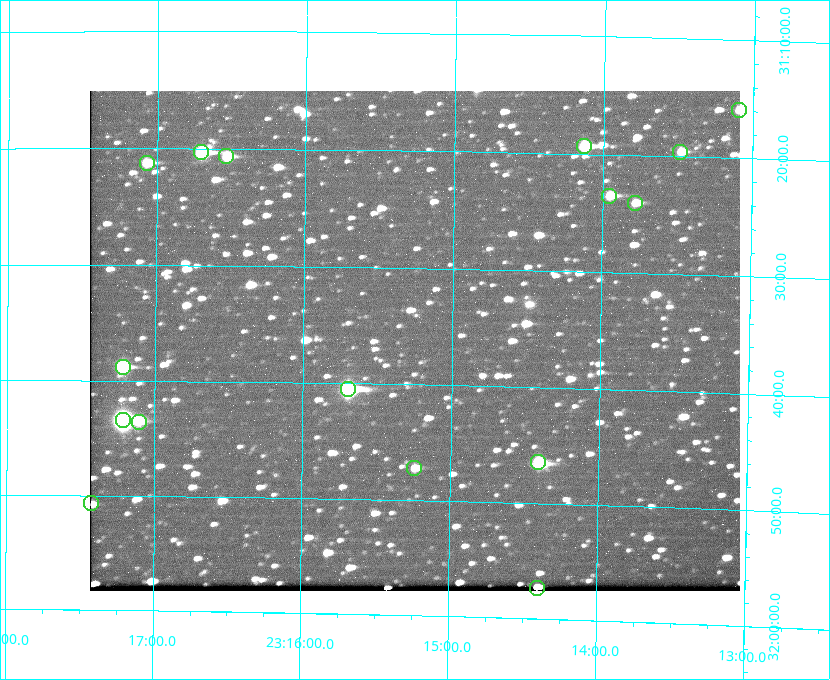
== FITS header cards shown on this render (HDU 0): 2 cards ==
NAXIS1  =                  650 / Width of table row in bytes
NAXIS2  =                  500 / Number of rows in table

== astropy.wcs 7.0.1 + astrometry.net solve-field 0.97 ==
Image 650 x 500 px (HDU 0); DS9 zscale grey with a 90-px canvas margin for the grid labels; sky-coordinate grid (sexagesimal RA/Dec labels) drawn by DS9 from the SOLVED WCS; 16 Tycho-2 reference stars matched to detected sources circled (green)
Header WCS: none
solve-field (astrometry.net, Tycho-2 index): SOLVED blind (the file carries no WCS)
Solved WCS: RA---TAN-SIP/DEC--TAN-SIP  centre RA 23:15:15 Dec +31:36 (348.81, +31.60 deg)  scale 5.17 arcsec/px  FOV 56.0' x 43.0'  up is +179 deg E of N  parity flipped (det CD > 0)
(file carries no celestial WCS; the grid is the blind solution)
Tycho-2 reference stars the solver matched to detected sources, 16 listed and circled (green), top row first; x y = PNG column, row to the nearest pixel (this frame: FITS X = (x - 90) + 1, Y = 500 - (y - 91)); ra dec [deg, ICRS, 3 dp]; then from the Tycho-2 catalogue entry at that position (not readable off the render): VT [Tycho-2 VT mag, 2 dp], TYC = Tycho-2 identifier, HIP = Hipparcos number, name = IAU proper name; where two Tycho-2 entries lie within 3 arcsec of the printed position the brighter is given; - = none
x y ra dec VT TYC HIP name
739 110 348.274 +31.265 10.04 2751-1349-1 - -
584 146 348.533 +31.321 8.95 2751-241-1 - -
201 152 349.176 +31.338 8.87 2752-38-1 - -
680 152 348.371 +31.327 10.64 2751-1121-1 - -
226 156 349.134 +31.344 10.32 2752-30-1 - -
147 163 349.268 +31.354 10.15 2752-13-1 - -
609 196 348.489 +31.392 10.19 2751-871-1 - -
635 203 348.446 +31.401 10.83 2751-661-1 - -
123 367 349.305 +31.647 9.68 2752-19-1 - -
348 389 348.924 +31.676 7.66 2752-472-1 114838 -
123 420 349.304 +31.724 8.18 2752-1095-1 114975 -
139 422 349.277 +31.726 11.07 2752-324-1 - -
538 462 348.603 +31.774 10.34 2751-877-1 - -
414 468 348.810 +31.787 10.96 2752-75-1 - -
91 503 349.356 +31.845 11.03 2752-240-1 - -
537 588 348.600 +31.955 10.66 2755-75-1 - -